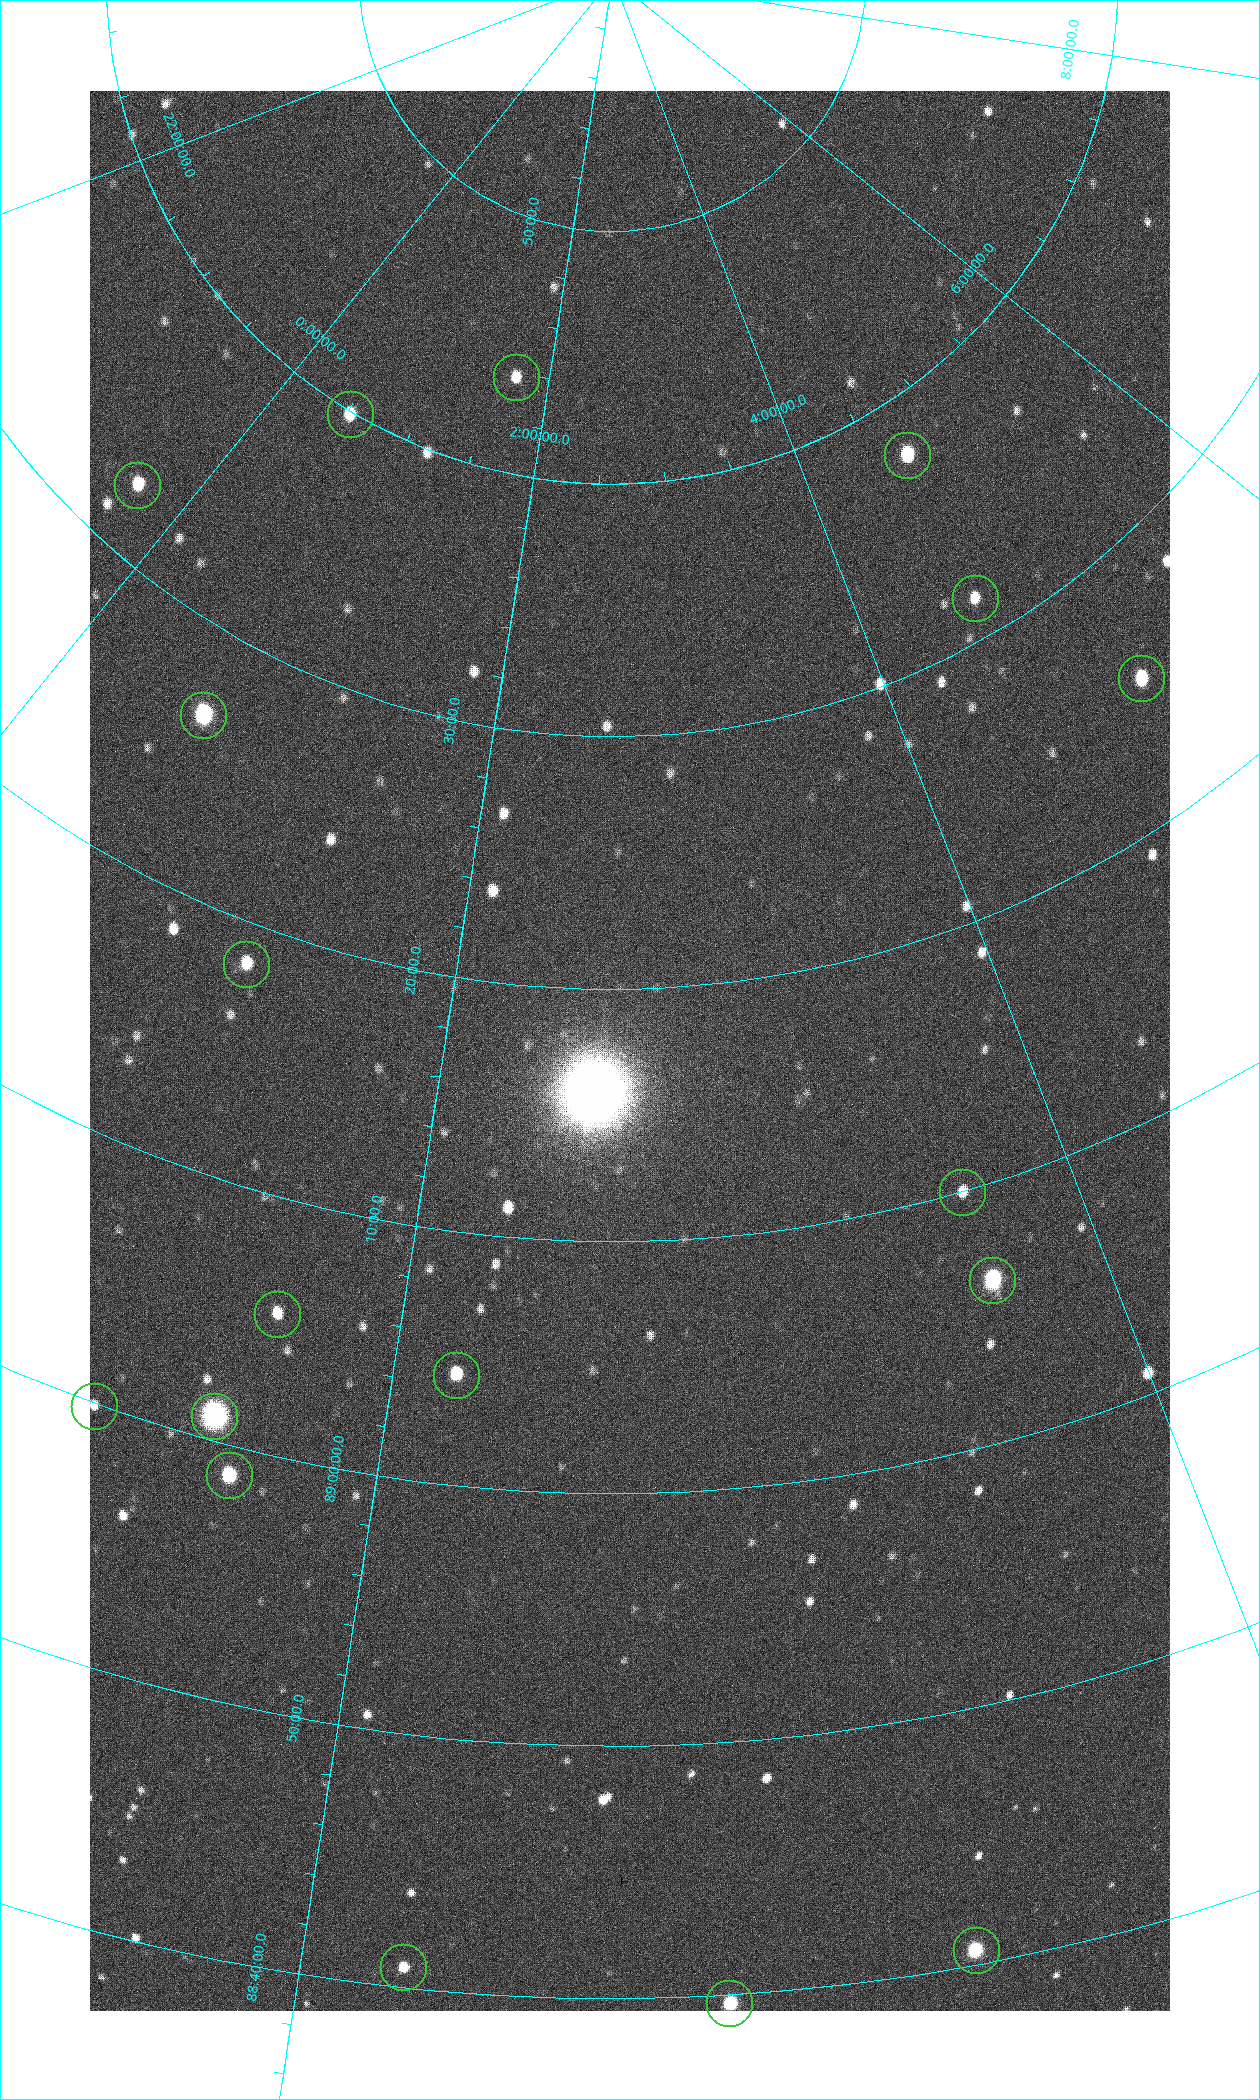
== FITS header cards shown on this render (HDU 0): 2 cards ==
NAXIS1  =                 1080 / length of data axis 1
NAXIS2  =                 1920 / length of data axis 2

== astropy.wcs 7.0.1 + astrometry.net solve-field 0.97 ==
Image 1080 x 1920 px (HDU 0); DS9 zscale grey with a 90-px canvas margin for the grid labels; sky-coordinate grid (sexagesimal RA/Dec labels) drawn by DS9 from the SOLVED WCS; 18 Tycho-2 reference stars matched to detected sources circled (green)
Header WCS: none
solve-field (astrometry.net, Tycho-2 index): SOLVED blind (the file carries no WCS)
Solved WCS: RA---TAN-SIP/DEC--TAN-SIP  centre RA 02:39:30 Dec +89:18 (39.88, +89.29 deg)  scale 2.37 arcsec/px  FOV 42.7' x 76.1'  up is +1 deg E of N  parity flipped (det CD > 0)
(file carries no celestial WCS; the grid is the blind solution)
Tycho-2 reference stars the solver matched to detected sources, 18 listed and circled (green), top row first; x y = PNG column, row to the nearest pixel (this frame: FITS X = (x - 90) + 1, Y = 1920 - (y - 91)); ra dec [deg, ICRS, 3 dp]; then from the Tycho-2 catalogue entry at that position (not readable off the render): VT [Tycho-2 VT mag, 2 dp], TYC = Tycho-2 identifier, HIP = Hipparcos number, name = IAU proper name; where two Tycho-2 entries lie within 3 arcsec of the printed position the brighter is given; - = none
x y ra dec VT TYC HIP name
516 377 25.399 +89.729 11.04 4627-64-1 - -
350 414 7.906 +89.665 10.51 4627-6-1 - -
907 455 70.692 +89.630 9.34 4629-37-1 - -
137 485 355.808 +89.543 10.14 4662-135-1 - -
975 598 69.250 +89.526 11.02 4629-45-1 - -
1141 678 75.971 +89.421 9.41 4629-33-1 - -
203 715 9.931 +89.444 8.22 4627-49-1 3128 -
246 964 18.559 +89.307 10.52 4627-75-1 - -
962 1192 55.017 +89.166 11.19 4628-70-1 - -
992 1280 55.225 +89.105 8.15 4628-68-1 17195 -
277 1314 24.867 +89.092 10.76 4627-125-1 - -
456 1375 32.549 +89.073 9.84 4628-149-1 - -
94 1406 19.000 +88.998 11.53 4627-46-1 - -
214 1416 23.461 +89.016 6.47 4627-259-1 7283 -
229 1475 24.587 +88.980 9.00 4627-86-1 - -
976 1950 49.382 +88.676 8.64 4628-25-1 - -
403 1967 32.945 +88.680 10.72 4628-99-1 - -
729 2003 42.246 +88.661 8.90 4628-20-1 - -